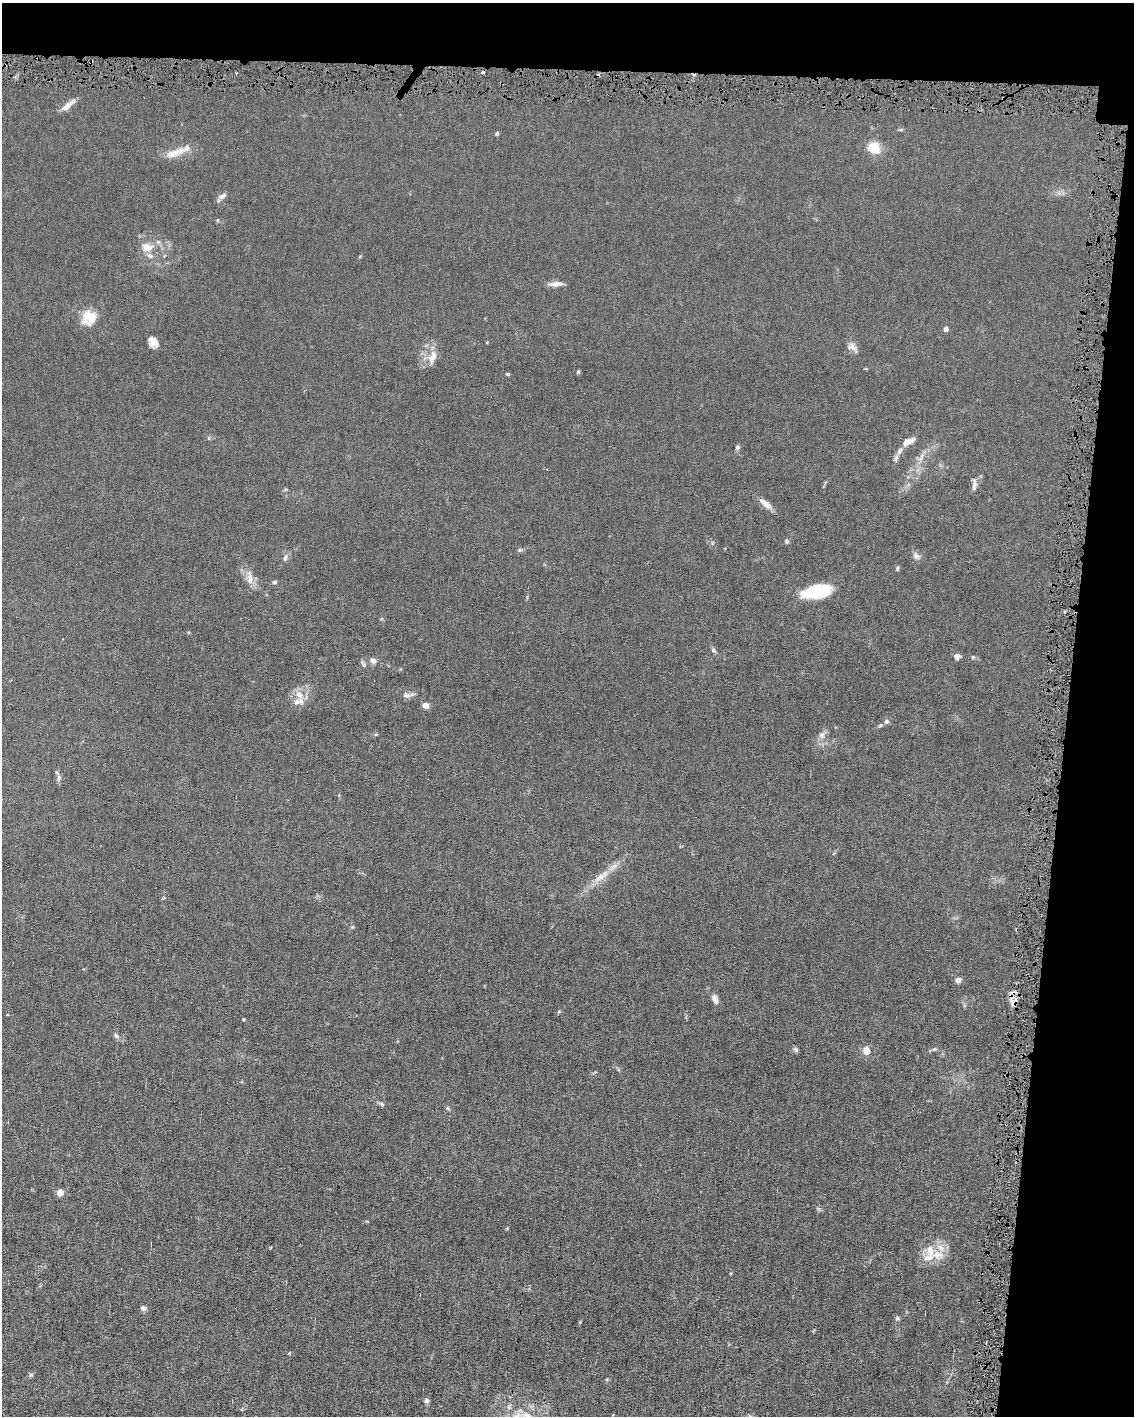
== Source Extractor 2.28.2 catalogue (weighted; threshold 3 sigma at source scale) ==
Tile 4 of 4 x 3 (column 4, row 1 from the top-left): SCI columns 3399-4530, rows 2935-4348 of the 4530 x 4563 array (HDU 1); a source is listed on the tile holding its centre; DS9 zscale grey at full resolution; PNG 1136 x 1418 px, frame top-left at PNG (2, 3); no overlay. Shown black and unused: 11% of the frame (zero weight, under 4 of 8 exposures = <1% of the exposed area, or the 3 px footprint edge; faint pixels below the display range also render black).
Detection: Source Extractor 2.28.2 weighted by HDU 2 'WHT'; one run over the whole footprint, this tile lists its part. Background 0.0155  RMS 0.0024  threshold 0.00961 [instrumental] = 3 sigma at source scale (4.09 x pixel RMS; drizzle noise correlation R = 1.36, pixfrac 0.8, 0.05/0.05 arcsec/px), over >= 5 px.
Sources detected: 69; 4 cosmic-ray / hot-pixel residue — not listed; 7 inside a brighter listed object's ellipse — not listed separately; the other 58 listed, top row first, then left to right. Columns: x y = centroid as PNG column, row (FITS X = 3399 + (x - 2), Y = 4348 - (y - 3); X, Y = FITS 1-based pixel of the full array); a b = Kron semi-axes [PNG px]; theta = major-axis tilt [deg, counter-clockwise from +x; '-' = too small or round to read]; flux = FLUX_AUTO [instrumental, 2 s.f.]
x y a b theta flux
67 105 20 6 39 1.7
497 133 6 3 72 0.23
873 148 11 10 - 5.1
174 153 33 8 20 2.9
222 196 11 6 30 0.78
217 220 5 3 - 0.2
147 247 15 10 0 2.3
555 284 15 6 4 1.4
89 318 20 18 44 4
946 329 6 5 - 0.48
153 342 12 9 -48 1.6
487 342 4 3 - 0.15
852 347 13 10 -24 1.1
432 357 20 9 70 2.1
578 372 5 4 - 0.27
508 374 5 4 - 0.24
908 441 15 6 25 2
737 447 6 6 - 0.41
900 450 11 6 56 0.84
974 485 17 5 86 0.87
765 504 18 7 -39 1.6
787 541 6 5 - 0.33
520 550 7 4 19 0.33
916 556 10 7 -40 0.79
285 558 9 5 73 0.61
897 568 6 3 82 0.27
250 577 22 7 -84 1.7
274 582 6 4 27 0.35
817 591 31 13 10 9.6
713 650 7 5 -30 0.42
957 656 7 6 - 0.82
973 657 5 5 - 0.24
373 661 8 7 - 0.87
299 695 12 9 -39 1.8
407 695 13 6 -9 0.9
425 705 6 5 - 1.4
886 721 7 6 - 0.48
880 725 6 4 29 0.34
822 735 10 7 67 0.95
59 777 8 5 84 0.55
601 877 29 8 36 3
958 980 6 6 - 0.78
715 999 13 7 -65 1
8 1015 3 3 - 0.57
243 1019 4 3 - 0.19
116 1036 7 5 -71 0.48
796 1049 7 6 - 0.38
866 1050 6 5 - 2.4
382 1104 8 5 -27 0.39
448 1108 6 4 89 0.28
60 1193 4 4 - 3.2
937 1255 22 11 -3 3.5
143 1308 7 6 - 0.63
897 1318 6 5 - 0.38
289 1353 5 3 - 0.21
31 1375 6 5 - 0.33
426 1401 7 6 - 0.52
528 1416 18 9 -37 3
Isophote crosses this tile's border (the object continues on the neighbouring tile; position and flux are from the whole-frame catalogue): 1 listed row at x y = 528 1416